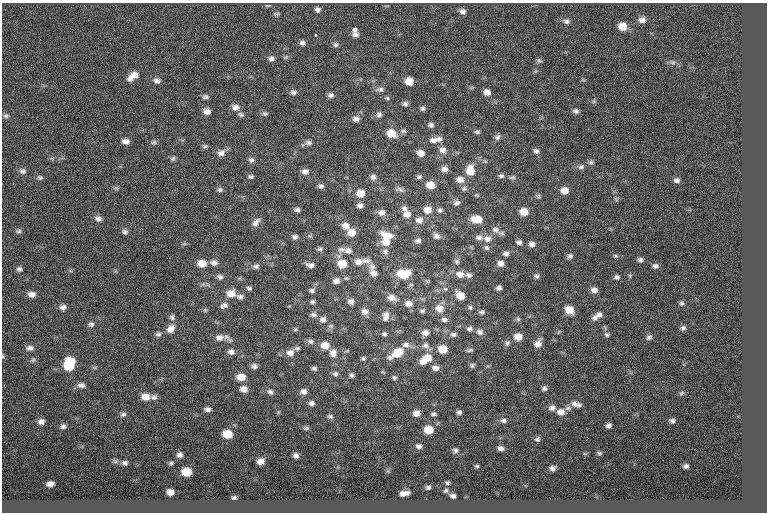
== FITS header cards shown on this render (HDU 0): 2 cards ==
NAXIS1  =                  765
NAXIS2  =                  510

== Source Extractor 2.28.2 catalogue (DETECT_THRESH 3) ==
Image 765 x 510 px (HDU 0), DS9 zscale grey, 1 PNG px = 1 image px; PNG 769 x 514 px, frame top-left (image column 1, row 510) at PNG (2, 3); no overlay
Background 0.0935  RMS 7.9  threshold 23.6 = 3 sigma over >= 5 px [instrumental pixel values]
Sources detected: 275; all 275 listed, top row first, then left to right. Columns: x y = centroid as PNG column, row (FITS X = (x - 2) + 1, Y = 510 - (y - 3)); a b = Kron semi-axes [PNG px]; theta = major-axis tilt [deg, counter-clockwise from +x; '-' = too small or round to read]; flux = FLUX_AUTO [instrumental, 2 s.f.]
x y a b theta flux
267 5 7 3 8 630
317 9 7 6 - 1800
463 11 7 6 - 2000
277 14 7 5 0 930
659 19 3 2 - 490
642 20 8 7 - 2700
566 21 7 7 - 1500
622 26 7 7 - 6900
355 29 4 4 - 3300
356 34 8 6 3 2000
121 35 2 2 - 440
315 35 3 3 - 550
15 38 2 2 - 1100
302 43 7 7 - 1600
336 45 8 6 28 1300
496 55 2 2 - 230
285 57 7 4 20 860
271 58 8 6 9 1800
539 61 7 6 - 1000
673 62 7 4 0 1100
133 76 13 7 36 5100
157 81 9 7 -14 1900
409 81 7 7 - 6100
380 89 9 7 0 2000
293 92 8 7 - 1700
487 92 7 6 - 2900
331 95 7 6 - 1700
167 97 3 2 - 550
205 97 7 5 -12 1300
387 98 7 5 -28 900
594 101 6 4 72 710
405 104 6 6 - 1500
235 107 10 8 -45 3000
423 108 6 5 - 1200
207 111 8 6 8 2600
576 111 7 6 - 1500
241 114 9 6 -30 1200
265 114 8 6 0 1200
379 114 8 7 - 1700
6 116 7 6 - 1200
356 119 9 7 4 2200
431 125 7 6 - 1500
403 131 9 5 7 1300
465 132 2 2 - 3900
477 132 7 5 12 1100
391 133 10 8 -21 8400
497 137 8 7 - 1500
439 139 8 7 - 2200
434 140 13 8 8 3300
126 141 8 6 -2 2500
154 142 7 6 - 1100
308 143 11 7 6 2100
205 146 7 5 0 950
442 150 10 9 - 2900
536 151 7 6 - 1400
221 153 11 8 24 2900
421 153 8 6 -13 3600
173 158 7 5 39 1100
251 160 8 7 - 1500
485 161 6 4 -19 750
591 163 8 6 -2 1300
581 167 8 7 - 1700
444 169 8 7 - 2600
470 170 12 9 -89 7700
23 171 9 7 -9 1700
305 171 9 7 5 2400
501 176 8 6 -12 1300
40 177 7 6 - 1100
251 177 6 5 - 1100
373 177 7 7 - 1800
419 177 8 5 25 1100
512 177 9 4 12 1000
460 179 10 7 -9 3800
676 180 7 6 - 1800
430 185 8 7 - 6100
321 186 7 6 - 1600
116 188 6 4 -17 790
400 189 11 6 -16 1800
464 189 7 6 - 1200
220 190 8 5 8 1400
564 190 8 7 - 4900
360 193 9 8 - 5500
477 195 8 3 -5 620
538 196 7 5 -14 930
457 203 8 6 20 1600
360 205 7 6 - 1800
404 209 8 8 - 2100
297 210 6 5 - 1400
428 210 9 8 - 4900
440 210 6 5 - 1300
524 212 8 7 - 6000
381 213 9 8 - 2700
407 214 10 9 - 4000
98 219 8 6 -6 2200
477 219 10 7 -8 7900
419 220 10 9 - 3100
256 222 12 7 60 2600
211 223 2 2 - 1100
345 226 11 9 -30 3800
495 230 12 9 -21 2800
18 231 8 5 1 1100
125 232 7 6 - 1400
352 232 9 8 - 5200
387 236 14 10 -22 8400
436 236 8 6 -41 2100
295 237 7 6 - 1500
479 237 9 7 1 2000
487 239 11 9 -4 3000
418 240 8 6 12 1600
386 242 10 8 10 4500
519 242 7 6 - 1400
333 244 2 2 - 960
532 244 6 6 - 2200
487 248 7 6 - 1100
320 249 8 5 10 1100
342 249 10 8 9 2500
348 250 11 8 -17 2700
385 252 9 7 87 1700
491 252 2 2 - 1900
506 253 7 6 - 1700
622 255 2 2 - 1100
570 256 7 6 - 1400
615 256 7 3 -9 760
263 260 2 2 - 6300
640 260 7 6 - 1500
365 261 14 7 1 2900
456 261 7 6 - 1100
358 262 13 9 19 4100
202 263 9 7 -3 5900
214 263 9 7 -9 2200
500 263 7 6 - 2500
342 264 9 8 - 8500
310 265 8 5 -10 2100
256 266 8 6 9 1500
655 266 7 6 - 1700
372 267 9 8 - 2300
19 269 6 6 - 1300
71 270 6 4 71 630
373 273 10 7 -42 2800
404 274 13 9 2 13000
460 274 10 8 -14 3600
469 275 8 6 -20 1500
536 276 6 5 - 1200
220 277 8 6 -9 1700
617 277 7 6 - 1300
336 281 8 6 14 2500
233 288 3 3 - 420
249 288 7 5 -18 1000
499 288 5 4 - 1600
312 290 7 5 4 1300
594 290 8 6 -9 2500
231 293 10 8 7 5900
32 294 8 6 -2 2800
460 295 8 6 -33 6900
240 296 9 6 -15 1800
392 298 11 8 -19 3600
312 301 6 5 - 1000
351 301 7 7 - 2100
409 303 9 7 -7 3600
682 303 6 6 - 1100
223 306 9 6 18 2200
63 307 7 7 - 2100
439 308 10 9 - 4700
470 308 6 5 - 970
569 310 8 7 - 6800
365 311 9 8 - 2600
422 311 7 5 8 1000
482 312 7 5 -4 1200
313 315 9 6 -5 1700
599 315 10 7 27 2500
386 316 12 8 80 3200
172 317 8 7 - 1500
594 318 7 6 - 1700
323 319 9 8 - 2400
444 319 8 7 - 1700
518 319 6 6 - 950
91 324 8 7 - 1500
330 326 7 6 - 1200
683 328 6 5 - 1300
171 329 12 9 55 3900
295 329 6 5 - 770
469 329 8 6 -3 1500
480 332 9 7 -26 2100
425 333 9 7 7 2800
158 334 7 6 - 1400
384 334 6 6 - 1200
453 334 8 6 -10 1500
607 335 8 6 -21 1200
219 337 11 9 6 3300
226 337 13 6 -44 2000
518 337 8 7 - 5700
649 337 8 6 28 1400
311 341 9 7 -20 1800
507 343 8 6 51 1500
538 344 9 7 49 3500
325 345 10 8 -2 6300
406 345 11 7 -5 2500
425 345 9 7 -12 2000
30 348 9 6 6 2000
297 348 9 5 16 1300
443 349 7 6 - 8600
470 350 9 4 13 1100
231 352 8 7 - 2200
398 352 15 10 30 9900
290 353 9 8 - 3400
333 353 10 10 - 3700
2 356 5 3 - 520
390 357 8 7 - 1900
363 358 6 5 - 1000
426 359 15 8 35 8800
33 360 7 5 68 950
70 361 9 7 -2 11000
472 365 7 6 - 1100
69 366 9 7 1 11000
254 366 8 6 -24 1800
314 368 6 5 - 1300
435 368 8 6 -14 2400
335 374 8 8 - 1600
352 375 7 5 -72 1200
241 377 9 7 -4 5600
394 378 5 5 - 910
662 381 2 2 - 820
81 385 9 7 -2 2100
544 388 6 5 - 1300
244 389 8 7 - 3100
303 391 7 6 - 2300
270 392 7 6 - 1500
682 393 7 4 27 900
145 397 10 7 -5 4800
154 397 8 7 - 1800
311 403 7 6 - 1700
576 404 14 7 -16 2800
552 408 8 7 - 2000
568 408 8 7 - 1600
207 409 6 5 - 1700
459 412 5 4 - 1200
561 412 10 8 -2 3300
15 413 3 2 - 390
416 413 6 6 - 3100
123 414 7 6 - 1300
433 414 5 4 - 1000
330 416 7 5 -10 1000
504 420 7 5 -1 1400
41 421 7 6 - 2100
672 421 6 4 -12 1200
609 425 5 4 - 1600
63 426 7 6 - 1400
306 428 6 5 - 880
669 429 2 2 - 1500
429 430 7 6 - 9300
228 434 7 6 - 9200
537 439 6 5 - 1000
434 444 2 2 - 220
419 446 6 5 - 1500
501 448 5 4 - 1800
455 450 6 5 - 1300
599 453 5 4 - 790
180 455 5 4 - 1700
296 455 5 4 - 1600
260 461 6 5 - 3600
125 463 6 5 - 1300
171 463 4 4 - 710
477 466 5 4 - 680
686 466 4 4 - 1200
100 467 2 2 - 330
552 468 5 4 - 1600
187 472 7 6 - 12000
447 483 5 4 - 840
50 484 6 5 - 2400
428 487 5 4 - 990
446 490 6 6 - 980
170 492 6 5 - 3200
404 493 9 5 8 3000
453 496 5 4 - 1400
234 498 4 3 - 930
At the frame edge (FLAGS 8, measured only in part): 1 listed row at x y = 2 356